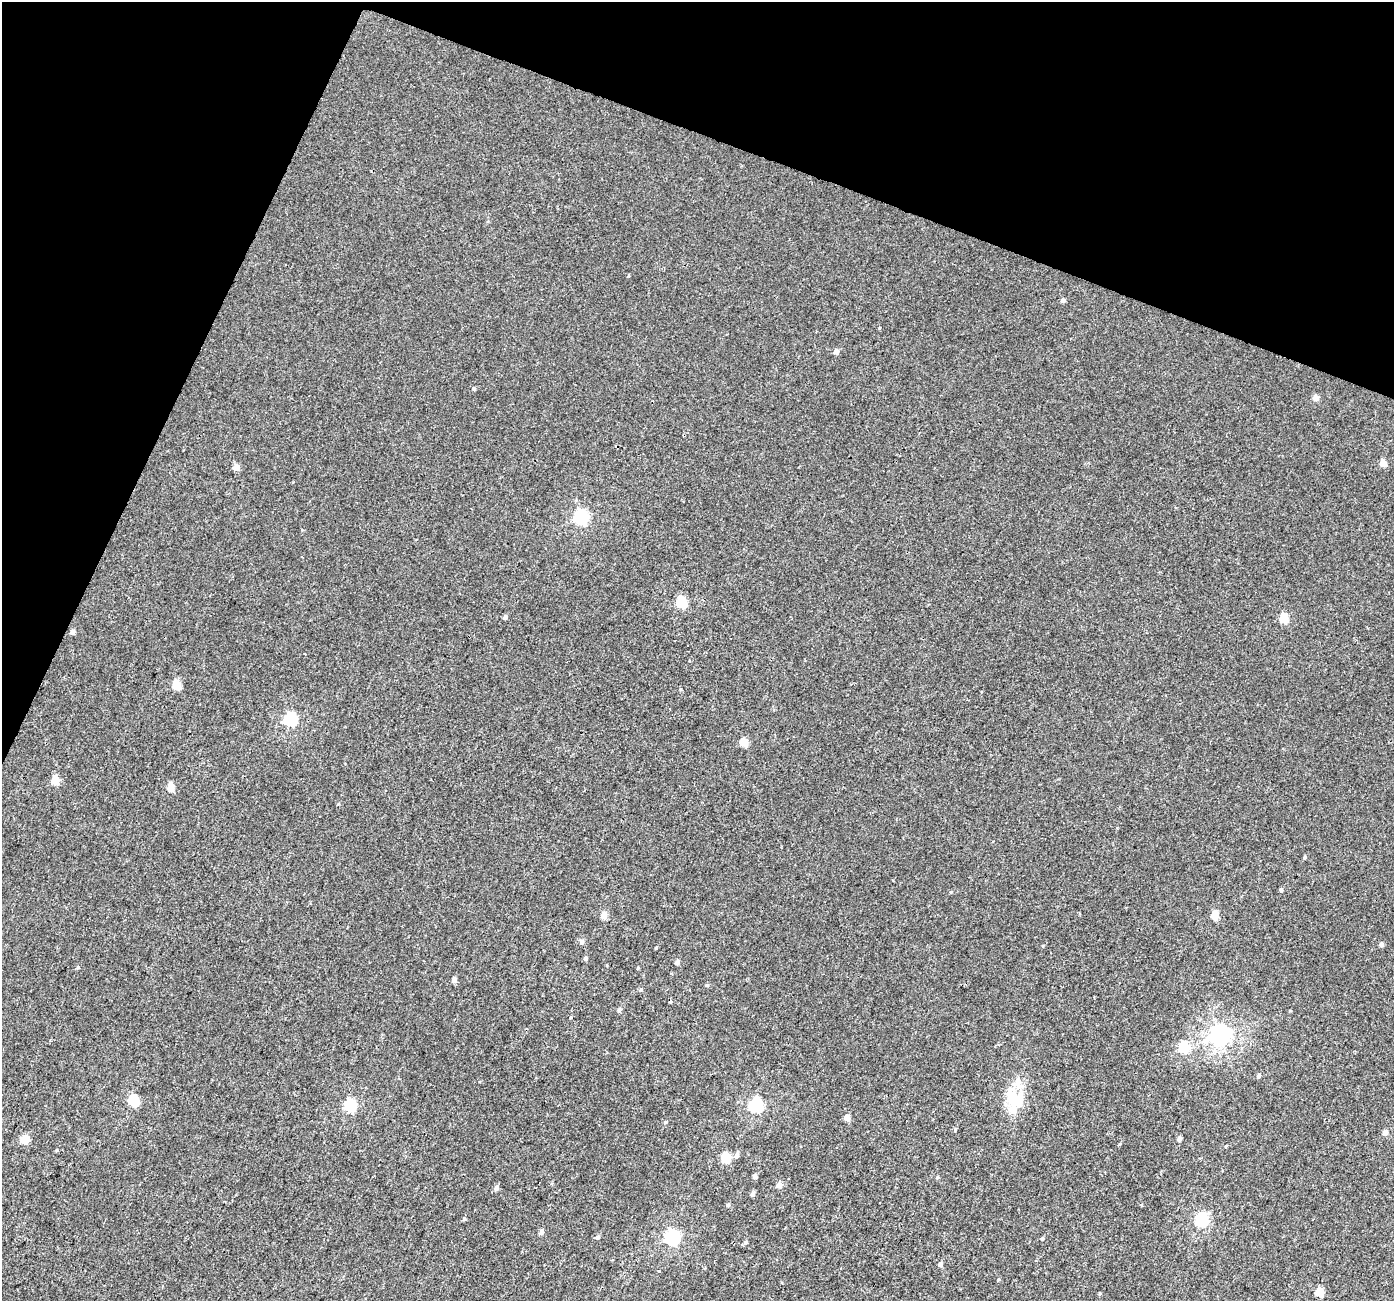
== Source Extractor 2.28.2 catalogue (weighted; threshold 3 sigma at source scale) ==
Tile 2 of 4 x 4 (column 2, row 1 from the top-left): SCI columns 1415-2806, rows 4153-5451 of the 5622 x 5770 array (HDU 1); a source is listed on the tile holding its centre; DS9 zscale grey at full resolution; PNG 1396 x 1303 px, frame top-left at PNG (2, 2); no overlay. Shown black and unused: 19% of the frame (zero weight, under 3 of 4 exposures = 4% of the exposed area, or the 3 px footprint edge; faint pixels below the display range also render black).
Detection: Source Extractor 2.28.2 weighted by HDU 2 'WHT'; one run over the whole footprint, this tile lists its part. Background 0.00224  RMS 0.0028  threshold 0.0126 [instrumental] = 3 sigma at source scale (4.5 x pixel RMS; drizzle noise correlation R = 1.50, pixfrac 1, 0.0396/0.0396 arcsec/px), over >= 5 px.
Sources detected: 65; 1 cosmic-ray / hot-pixel residue — not listed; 1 inside a brighter listed object's ellipse — not listed separately; the other 63 listed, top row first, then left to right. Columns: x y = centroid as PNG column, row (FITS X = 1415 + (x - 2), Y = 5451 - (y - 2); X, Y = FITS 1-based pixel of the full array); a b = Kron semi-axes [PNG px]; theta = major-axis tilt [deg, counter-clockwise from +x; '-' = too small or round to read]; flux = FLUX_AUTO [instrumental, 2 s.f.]
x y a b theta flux
1063 300 4 4 - 0.92
836 351 5 4 - 1.4
474 388 5 4 - 0.46
1316 398 5 5 - 2.2
1383 463 5 4 - 3.5
236 467 5 5 - 3
582 517 7 6 - 50
681 602 6 5 - 18
505 617 4 4 - 0.82
1284 618 5 5 - 11
73 632 5 4 - 1.1
177 685 5 5 - 7.7
291 719 6 6 - 37
744 742 5 5 - 6.7
55 781 5 5 - 6.8
171 787 5 5 - 4.7
1305 857 4 3 - 0.49
1281 889 4 4 - 0.52
604 915 5 5 - 3.5
1214 915 5 5 - 6.6
582 942 6 5 - 0.85
1381 944 4 4 - 0.86
656 948 4 3 - 0.3
586 959 5 5 - 0.51
677 962 5 4 - 0.99
78 967 5 4 - 0.29
638 968 4 4 - 0.23
454 980 4 4 - 1.7
707 985 5 4 - 0.37
641 990 6 5 - 0.4
619 1010 5 5 - 0.5
571 1017 4 3 - 0.22
1220 1035 7 7 - 160
1184 1047 6 5 - 17
1259 1076 5 4 - 0.64
1017 1100 31 22 -43 9.6
134 1101 6 5 - 16
756 1105 6 6 - 46
350 1106 6 6 - 26
847 1118 6 5 - 2.1
1385 1132 5 4 - 1.7
25 1139 5 5 - 7.2
1179 1139 5 4 - 1.3
57 1150 5 3 - 0.23
737 1155 7 5 77 0.89
726 1158 5 5 - 13
755 1176 4 4 - 0.85
937 1177 5 4 - 0.34
779 1185 5 5 - 2.1
496 1188 6 5 - 0.89
753 1194 5 4 - 0.86
728 1205 5 4 - 0.57
464 1219 5 4 - 0.34
1202 1219 6 6 - 37
541 1232 6 4 79 0.98
598 1237 6 5 - 0.53
672 1238 6 6 - 56
1042 1238 4 4 - 0.43
746 1242 6 4 32 0.53
940 1264 5 5 - 0.72
998 1279 5 3 - 0.25
1320 1292 5 5 - 7.6
1100 1293 4 3 - 0.34
Unlisted compact peaks at least as high as the median listed source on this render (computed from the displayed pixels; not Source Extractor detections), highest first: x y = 665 1122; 951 892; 879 328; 955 1129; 659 1271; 1290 1011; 1043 946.